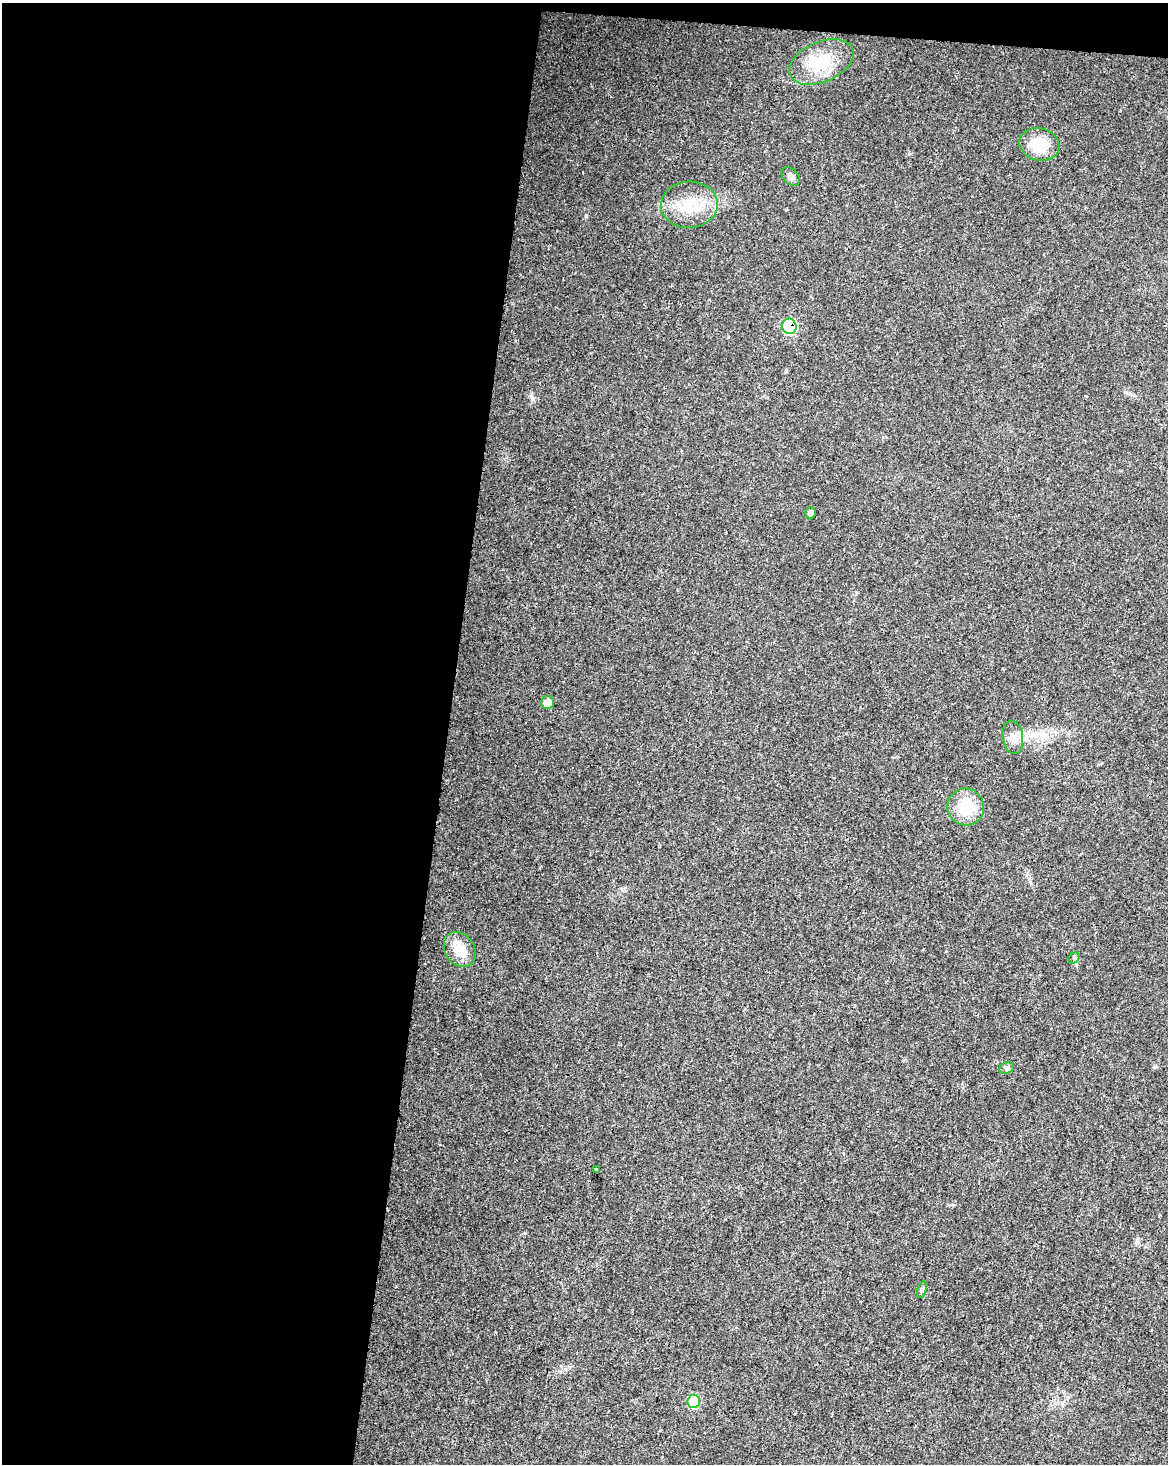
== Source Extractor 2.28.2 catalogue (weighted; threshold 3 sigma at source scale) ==
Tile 1 of 4 x 3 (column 1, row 1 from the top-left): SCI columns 9-1174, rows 3210-4671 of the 4672 x 4898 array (HDU 1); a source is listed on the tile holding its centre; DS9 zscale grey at full resolution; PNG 1170 x 1466 px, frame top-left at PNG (2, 3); each listed source drawn as its Kron ellipse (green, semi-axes under 4 px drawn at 4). Shown black and unused: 39% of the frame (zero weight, under 3 of 4 exposures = <1% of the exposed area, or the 3 px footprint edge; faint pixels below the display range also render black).
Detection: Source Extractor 2.28.2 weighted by HDU 2 'WHT'; one run over the whole footprint, this tile lists its part. Background 0.0187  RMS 0.0031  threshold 0.0138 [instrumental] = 3 sigma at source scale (4.5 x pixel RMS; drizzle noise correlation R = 1.50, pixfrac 1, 0.0396/0.0396 arcsec/px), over >= 5 px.
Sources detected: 15; all 15 listed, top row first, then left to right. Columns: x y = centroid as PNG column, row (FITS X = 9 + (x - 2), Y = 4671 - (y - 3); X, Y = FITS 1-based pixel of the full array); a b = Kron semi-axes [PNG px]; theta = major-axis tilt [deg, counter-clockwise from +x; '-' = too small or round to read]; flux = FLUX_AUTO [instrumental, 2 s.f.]
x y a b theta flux
821 62 34 20 23 12
1039 144 20 16 -15 9.1
791 176 11 7 -46 1.5
689 205 28 23 3 11
789 326 8 7 - 21
811 513 5 5 - 1.4
547 702 6 6 - 2.9
1013 737 17 10 -81 2.7
966 807 18 18 - 10
460 950 19 14 -56 6.6
1074 958 6 5 - 0.5
1007 1068 7 5 22 0.69
596 1169 3 3 - 0.74
922 1290 8 4 76 0.63
694 1401 6 6 - 16
Overlapping masked pixels (flux is a lower limit): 1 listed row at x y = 789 326
Unlisted compact peaks at least as high as the median listed source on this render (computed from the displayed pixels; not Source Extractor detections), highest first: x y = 586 216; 532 398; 1137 1240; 525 1233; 1154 1067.